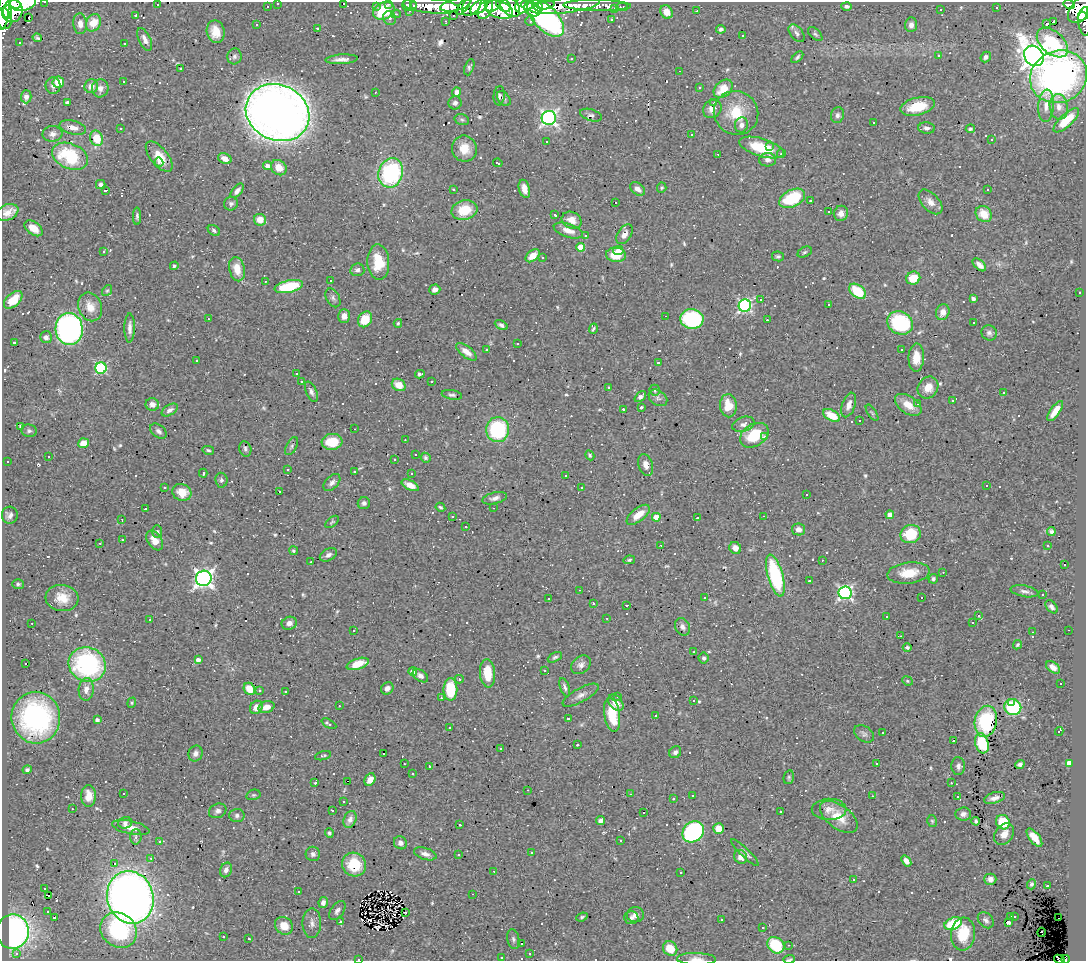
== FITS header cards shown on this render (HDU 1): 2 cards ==
NAXIS1  =                 1084
NAXIS2  =                  959

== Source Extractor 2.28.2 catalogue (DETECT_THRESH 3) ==
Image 1084 x 959 px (HDU 1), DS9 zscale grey, 1 PNG px = 1 image px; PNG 1088 x 963 px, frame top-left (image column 1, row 959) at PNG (2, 2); each listed source drawn as its Kron ellipse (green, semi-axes under 4 px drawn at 4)
Background 0.611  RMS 0.031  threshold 0.0931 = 3 sigma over >= 5 px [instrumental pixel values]
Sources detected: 712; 1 with non-positive FLUX_AUTO (blend fragments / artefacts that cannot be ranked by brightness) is neither listed nor drawn; of the other 711, the 500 brightest by FLUX_AUTO listed and drawn (211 fainter detections omitted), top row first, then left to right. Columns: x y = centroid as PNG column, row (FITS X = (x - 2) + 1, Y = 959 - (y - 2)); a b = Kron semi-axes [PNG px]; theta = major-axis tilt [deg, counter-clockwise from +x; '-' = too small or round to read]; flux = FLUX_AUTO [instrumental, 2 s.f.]
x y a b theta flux
45 2 3 2 - 5.4
23 3 13 8 10 1100
278 3 3 3 - 6
343 3 3 3 - 150
15 4 6 4 -21 430
388 4 3 2 - 12
1069 4 6 4 -18 740
157 5 3 3 - 31
407 5 6 5 - 27
414 5 3 3 - 4.3
455 5 15 6 13 720
472 5 12 7 50 400
493 5 8 5 29 300
503 5 8 5 -37 270
521 5 8 6 82 510
527 5 6 4 -9 450
537 5 7 4 -51 620
545 5 9 4 9 600
597 5 34 5 -1 140
267 6 3 2 - 4.1
376 6 3 2 - 6.6
431 6 28 7 -5 280
464 6 11 4 53 200
565 6 35 7 7 590
847 6 5 4 - 5.7
479 7 10 6 37 340
510 7 12 8 -45 590
622 7 6 2 0 7
615 8 3 3 - 4.3
996 8 3 3 - 55
1083 8 18 10 44 560
4 9 21 5 83 840
485 9 10 6 59 260
499 9 15 8 -19 460
532 9 9 6 -34 370
941 10 3 3 - 15
12 11 11 10 - 930
384 11 11 8 24 97
409 11 3 3 - 3.1
697 11 3 2 - 7.4
8 12 6 3 -85 330
667 12 7 5 -60 17
396 14 5 4 - 3.5
1083 14 8 3 62 160
136 15 3 3 - 19
453 15 3 2 - 5.2
4 18 10 7 -78 570
29 18 3 2 - 4.9
390 18 7 6 - 8.2
546 18 23 12 -46 500
611 19 3 3 - 4.3
446 21 3 3 - 3.9
530 21 5 4 - 4
1053 22 4 3 - 670
93 23 9 7 64 42
80 24 10 7 -85 16
1046 24 3 3 - 45
1084 24 12 5 -80 39
257 25 3 3 - 11
911 25 7 6 - 9.9
317 28 3 3 - 29
721 29 4 4 - 4.5
216 32 11 9 -79 33
797 33 10 6 -52 7.1
815 34 9 4 -44 4.4
743 35 3 2 - 3.2
37 38 4 3 - 3.8
145 39 12 6 -65 12
19 43 3 3 - 7.1
124 43 3 3 - 8.2
1052 43 18 11 -41 160
234 56 8 7 - 6.4
939 56 3 3 - 91
1034 56 11 9 -53 2200
797 57 7 4 44 4.3
986 57 5 5 - 7.9
572 58 3 3 - 11
342 59 16 5 4 13
469 67 8 4 69 4.7
181 69 3 3 - 12
679 71 3 2 - 11
1059 77 29 26 23 790
123 81 3 3 - 28
58 82 6 5 - 44
53 86 8 7 - 8.7
91 86 7 6 - 16
699 87 3 3 - 7.2
100 88 9 8 - 13
723 89 11 7 42 37
375 92 3 2 - 3.9
456 92 4 4 - 14
499 96 9 5 85 5.6
26 97 6 5 - 10
504 99 8 5 -50 5.3
67 102 4 3 - 4.6
455 103 6 6 - 6.7
714 103 3 2 - 3.1
918 106 17 8 14 67
1046 106 16 7 85 18
1059 107 13 9 -82 19
712 109 10 8 40 15
278 113 32 27 -25 2700
736 113 22 21 - 69
591 115 11 5 -18 5.6
837 115 8 6 76 6.7
549 118 7 7 - 580
462 120 7 5 -16 4
1066 120 16 6 43 63
874 122 3 3 - 99
741 125 7 6 - 10
73 128 13 6 -13 17
120 128 3 3 - 3.9
927 128 8 5 -4 8.3
970 129 4 4 - 4.3
52 134 10 8 3 11
691 135 3 3 - 5
97 138 8 6 -71 49
992 140 3 3 - 92
546 141 3 3 - 63
762 147 23 9 -16 87
769 147 3 2 - 7.9
464 149 13 12 - 35
718 154 3 2 - 5.3
781 154 4 4 - 5.1
70 156 19 12 -23 130
159 157 18 9 -51 35
225 159 7 5 -27 18
768 160 8 6 2 11
159 162 4 4 - 9.3
498 163 5 2 - 4.5
267 166 4 4 - 9.5
279 168 8 7 - 25
391 173 15 12 72 260
101 185 5 4 - 6.7
662 188 5 4 - 3.2
454 189 3 3 - 7
524 189 9 5 -76 17
638 189 8 5 -37 11
105 190 4 3 - 5.6
988 190 3 3 - 18
237 191 8 4 51 8.5
792 198 14 8 25 130
810 201 3 3 - 3.6
615 202 3 3 - 270
930 202 15 8 -47 17
231 204 7 6 - 5.7
464 210 13 10 14 62
7 212 11 8 25 20
829 212 3 3 - 72
841 213 7 7 - 13
984 214 9 7 -43 36
555 215 3 3 - 4.1
137 216 9 4 -90 4.9
260 220 6 6 - 24
572 220 10 8 -24 18
34 228 10 6 -38 24
568 230 15 6 -18 20
214 231 6 5 - 4.8
624 234 11 6 56 16
585 236 3 3 - 4.5
581 247 4 4 - 47
104 251 4 3 - 5
618 251 5 4 - 18
805 252 7 5 27 3.9
616 255 10 7 -3 51
533 256 8 5 40 25
778 256 6 5 - 4
543 257 3 3 - 150
378 262 18 11 -88 59
979 265 8 4 -43 11
174 266 4 4 - 3.2
237 269 12 7 -77 36
357 270 7 6 - 6.5
913 278 7 6 - 47
330 280 3 3 - 30
265 281 3 3 - 5.8
289 286 14 6 12 110
435 289 5 5 - 9.5
107 291 6 4 52 3
857 291 9 6 -37 78
1080 293 3 3 - 28
333 298 10 6 -60 5.9
973 298 4 3 - 5.3
13 300 11 6 43 37
761 300 3 3 - 46
829 305 3 3 - 5.9
745 306 6 6 - 370
90 307 15 11 -68 27
943 312 8 6 69 17
344 316 7 6 - 14
665 316 3 2 - 32
208 319 3 3 - 20
365 319 8 6 57 38
692 319 12 10 -6 180
767 320 3 3 - 36
398 323 4 3 - 3.2
900 323 13 11 -28 210
974 323 3 3 - 5.1
501 325 7 4 -28 6.6
130 328 14 5 89 11
69 329 16 13 -85 580
593 329 5 3 - 4
989 333 8 7 - 7
46 337 6 6 - 7.8
14 342 3 3 - 78
518 343 3 3 - 3.6
901 349 3 3 - 48
487 350 3 3 - 16
466 352 12 5 -38 16
916 358 14 7 88 34
196 361 3 3 - 3.6
658 363 3 3 - 4.7
101 368 6 5 - 220
296 374 3 3 - 24
420 374 5 4 - 5.2
301 381 3 3 - 10
432 381 3 2 - 4.8
399 385 7 6 - 30
608 387 3 3 - 6.1
928 387 11 10 - 29
655 390 6 5 - 3.6
311 392 11 5 -67 7.4
1003 393 3 3 - 56
452 395 10 4 -9 5.1
640 397 7 4 41 6.8
658 398 10 7 -35 7.4
952 401 4 3 - 4.6
917 403 3 3 - 17
152 404 6 6 - 11
849 405 13 6 71 15
908 405 15 8 -33 31
728 406 11 8 -86 41
641 407 3 3 - 140
623 409 3 3 - 620
170 410 9 5 31 9.1
1055 411 12 4 55 22
872 413 9 3 -56 3.9
832 415 9 5 -30 47
860 421 3 3 - 35
743 424 11 7 20 10
21 426 4 3 - 3.7
354 429 3 2 - 4.5
498 430 12 11 - 180
29 431 7 6 - 5
159 431 9 6 -40 8
754 435 15 11 32 78
764 437 3 3 - 7.5
405 440 3 2 - 4.9
332 442 10 8 7 50
83 443 5 5 - 31
292 446 10 5 62 5
245 449 8 6 -75 5
208 450 6 4 -12 3.4
416 455 3 3 - 7.6
590 455 5 4 - 4
49 456 3 2 - 3.4
425 458 5 4 - 4.2
394 459 3 3 - 49
8 462 3 3 - 28
646 465 11 7 -73 13
288 469 3 3 - 4.6
354 472 3 3 - 51
203 473 4 3 - 7
411 474 3 3 - 7.1
565 475 3 3 - 10
221 480 7 6 - 5.3
332 483 10 6 45 9.4
410 485 9 4 -28 16
987 486 3 3 - 500
164 487 3 3 - 8.1
581 487 3 3 - 3.8
182 492 9 8 - 32
279 492 3 3 - 270
806 494 3 3 - 16
495 498 13 5 14 9.2
364 503 6 6 - 6.7
440 507 5 4 - 3.2
493 508 3 2 - 7.2
145 509 3 3 - 26
10 515 8 8 - 9.1
638 515 14 6 39 27
890 515 4 4 - 19
452 516 3 3 - 4.6
764 516 3 2 - 5.2
656 517 4 4 - 31
697 518 3 3 - 17
122 519 3 2 - 3.3
332 522 8 4 38 3.3
466 527 3 3 - 11
799 529 6 6 - 12
157 532 6 5 - 3.7
1051 532 4 4 - 6.4
911 534 10 9 - 93
122 540 3 2 - 7.3
155 540 11 7 -56 23
100 543 3 3 - 5.2
661 545 3 3 - 2.9
1048 546 3 2 - 4.5
735 548 6 5 - 13
294 551 4 4 - 4.2
328 555 9 6 28 7.5
629 560 6 4 12 3.2
822 560 3 2 - 3.1
311 562 3 2 - 3.1
1064 564 3 3 - 110
943 572 3 2 - 2.9
909 573 21 10 7 47
775 576 22 7 -74 220
204 578 8 7 - 900
933 579 5 4 - 4.4
809 581 3 3 - 15
18 584 6 5 - 4.1
579 590 3 2 - 5.3
1025 591 14 5 -11 8.8
845 593 6 6 - 460
1043 595 3 3 - 5.2
62 598 16 13 -6 35
549 598 3 2 - 4.7
705 598 3 3 - 6.6
922 598 3 3 - 9.2
593 603 3 3 - 30
627 605 3 2 - 5.5
1051 607 7 5 -50 7.3
978 615 3 3 - 270
887 616 3 3 - 7.7
607 618 3 2 - 3.5
150 620 3 2 - 3.5
32 623 3 2 - 5.4
289 623 8 6 20 12
973 623 3 3 - 160
682 627 9 7 -62 9.1
354 630 3 2 - 3.3
1068 630 3 2 - 17
1032 632 3 2 - 2.9
901 636 3 2 - 3.3
1017 645 5 4 - 3.3
907 648 4 4 - 4.8
694 652 3 3 - 4.1
555 657 8 4 28 4.5
704 658 5 5 - 4.8
198 660 4 4 - 9.6
26 664 3 3 - 81
87 664 19 17 -22 330
358 664 11 5 18 47
581 665 11 8 42 11
1053 667 8 5 -35 12
544 670 3 3 - 4
413 671 4 4 - 18
488 673 14 7 -85 51
420 676 8 5 -35 9.4
459 679 4 4 - 3.1
907 681 5 4 - 2.9
1061 683 3 3 - 17
565 687 9 4 -69 6.4
387 688 6 5 - 11
86 689 11 7 86 17
249 689 6 5 - 36
450 689 11 7 -90 71
259 690 3 3 - 7.2
286 692 3 3 - 1400
581 695 20 7 29 14
618 697 3 3 - 3.6
441 698 3 3 - 3.4
693 700 3 2 - 3.5
1011 702 3 2 - 14
132 703 5 4 - 3.1
616 703 9 6 -49 22
339 706 3 3 - 4.2
256 707 7 6 - 17
266 707 8 5 17 16
1013 707 8 8 - 170
612 715 17 7 -81 70
655 715 3 3 - 110
36 718 26 24 -83 340
568 719 3 3 - 48
97 720 4 4 - 7.3
986 721 16 11 79 110
329 724 8 4 -29 7
449 728 3 3 - 6.2
1059 731 4 3 - 44
883 733 3 3 - 51
864 734 11 7 -36 7.3
954 740 3 3 - 19
982 743 10 6 -74 80
577 745 3 3 - 24
501 748 3 2 - 3.5
675 752 6 5 - 7.8
195 753 8 7 - 8.9
383 754 3 2 - 4.4
323 756 8 3 16 3.9
1069 763 4 4 - 27
404 764 3 2 - 3
877 764 3 2 - 3.9
1020 764 5 4 - 5.7
430 766 4 3 - 6.2
958 766 9 7 -85 8.2
27 770 4 4 - 4.7
412 774 3 3 - 6.9
789 777 7 5 78 3.7
370 780 6 5 - 20
347 781 3 2 - 110
315 783 3 3 - 16
951 783 3 3 - 3.5
528 790 3 2 - 10
123 793 3 3 - 120
630 794 3 2 - 4
253 795 7 5 14 3.5
89 796 11 7 -90 22
692 796 3 3 - 48
872 796 3 3 - 3
957 797 3 3 - 160
994 798 11 5 17 12
673 799 3 3 - 23
343 801 3 3 - 3.2
72 809 3 2 - 11
829 809 17 10 0 21
333 810 3 3 - 5.9
218 811 9 7 23 8
644 812 3 3 - 260
781 812 3 3 - 12
963 814 8 6 5 8.4
237 815 7 6 - 6.6
839 817 22 11 -37 47
350 819 9 6 67 10
600 821 5 4 - 8.8
932 821 6 4 -75 3
976 821 4 3 - 3.9
1003 822 7 6 - 74
125 823 7 5 18 6.4
460 825 3 3 - 5
131 828 19 6 -12 24
719 829 5 5 - 27
693 832 11 10 - 320
329 833 4 4 - 4
1004 834 12 8 55 17
136 837 8 5 88 5.8
1034 838 11 5 -52 28
621 840 3 3 - 5.8
159 842 3 3 - 7
400 843 7 6 - 9.1
532 853 3 3 - 63
745 853 18 4 -44 7.7
313 854 7 7 - 7.4
425 854 11 6 -18 11
458 854 3 3 - 11
741 857 7 6 - 14
151 858 3 3 - 3.1
906 861 6 4 -52 12
114 863 3 3 - 140
354 865 12 11 - 67
226 870 7 5 67 8.4
494 871 3 2 - 3.6
681 872 3 3 - 7.6
990 879 6 5 - 12
853 880 3 3 - 13
1031 884 5 4 - 4.5
1047 886 3 3 - 22
44 889 3 3 - 3.9
298 891 3 3 - 5
473 894 3 2 - 16
49 896 3 2 - 12
130 897 26 23 -73 2000
323 903 6 4 78 7.8
337 911 11 6 54 7.6
47 912 3 3 - 6.7
406 912 3 2 - 6
635 915 8 7 - 11
1010 916 3 3 - 17
1015 916 2 2 - 5
54 917 3 3 - 260
582 917 6 3 21 3.2
631 918 7 6 - 6.7
1058 918 2 2 - 4.2
721 919 3 3 - 6.6
986 920 9 6 -46 6.6
340 922 3 3 - 17
1008 922 4 3 - 36
312 923 15 9 89 13
953 924 9 5 21 100
284 926 9 8 - 29
763 928 3 3 - 14
119 930 19 16 -40 200
13 932 17 16 - 670
1042 932 5 3 - 4.9
963 934 16 12 84 71
223 937 3 3 - 14
248 939 3 3 - 5.2
513 939 10 6 -78 5.8
522 944 3 2 - 4.3
776 945 9 7 -39 110
789 945 3 2 - 3.1
670 948 8 6 -42 42
17 953 4 4 - 13
530 954 3 3 - 9.1
502 957 3 3 - 7.9
359 959 3 2 - 22
696 959 19 6 -2 14
789 959 6 2 9 3.1
1059 959 5 2 - 5.4
1066 959 4 3 - 32
At the frame edge (FLAGS 8, measured only in part): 13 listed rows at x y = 45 2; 23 3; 278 3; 343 3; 1083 8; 4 9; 4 18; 1084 24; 359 959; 696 959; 789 959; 1059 959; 1066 959
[211 fainter detections neither listed nor drawn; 1 non-positive-flux detection neither listed nor drawn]